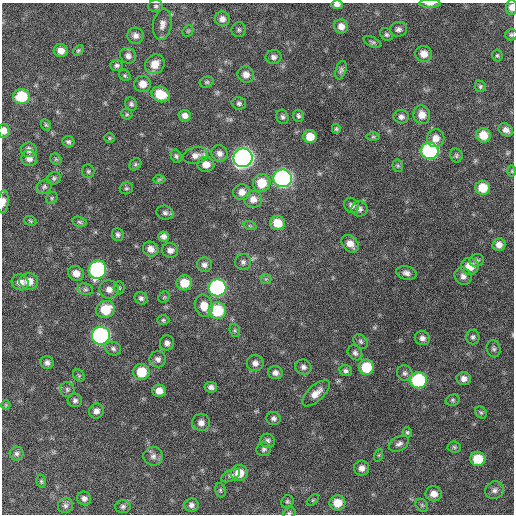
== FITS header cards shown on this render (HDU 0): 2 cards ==
NAXIS1  =                  512 / Axis length
NAXIS2  =                  512 / Axis length

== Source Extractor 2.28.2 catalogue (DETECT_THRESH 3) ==
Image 512 x 512 px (HDU 0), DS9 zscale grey, 1 PNG px = 1 image px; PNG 516 x 516 px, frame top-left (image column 1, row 512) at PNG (2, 3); each listed source drawn as its Kron ellipse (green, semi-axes under 4 px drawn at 4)
Background 538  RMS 16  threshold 48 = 3 sigma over >= 5 px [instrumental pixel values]
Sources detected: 165; all 165 listed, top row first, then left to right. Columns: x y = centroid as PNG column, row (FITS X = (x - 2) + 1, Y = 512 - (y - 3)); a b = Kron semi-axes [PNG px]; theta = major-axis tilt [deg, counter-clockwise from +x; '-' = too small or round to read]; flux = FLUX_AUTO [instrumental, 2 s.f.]
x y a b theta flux
430 4 11 3 0 4400
337 5 6 4 -2 4500
156 6 7 6 - 2300
511 7 7 5 89 6800
222 19 7 7 - 5900
162 24 16 9 82 7700
341 26 7 7 - 7400
398 29 8 7 - 3900
239 30 7 7 - 2400
188 31 6 5 - 1600
386 34 7 5 -43 2200
511 35 6 5 - 2100
136 36 8 7 - 5200
372 42 9 4 -24 2200
78 50 6 4 49 1500
61 51 7 6 - 7700
424 54 8 8 - 11000
128 56 8 7 - 4500
497 56 6 5 - 1700
274 57 8 7 - 4000
155 64 10 9 - 15000
117 65 6 5 - 2700
341 70 10 5 73 2700
246 74 8 8 - 6900
125 75 6 5 - 1700
207 82 7 5 15 1900
143 84 8 8 - 10000
480 86 6 5 - 1900
161 94 9 7 -25 26000
21 96 8 7 - 41000
239 103 7 6 - 2500
131 104 7 5 -64 2400
127 114 6 5 - 1600
422 115 9 8 - 10000
185 116 6 5 - 4900
298 116 6 5 - 2500
282 117 7 6 - 2800
401 117 7 6 - 3900
46 125 6 4 -61 1600
336 129 5 4 - 1500
506 130 8 6 -34 5700
4 131 7 5 -88 7000
483 135 7 7 - 16000
310 137 7 6 - 14000
373 137 7 4 1 1700
110 138 5 5 - 1600
436 138 9 8 - 9400
68 142 6 5 - 2300
29 150 8 7 - 5000
430 151 9 8 - 160000
219 153 8 8 - 5500
195 155 12 8 13 6600
456 155 7 6 - 2100
176 156 7 5 -63 2300
29 158 8 7 - 6700
243 158 9 9 - 600000
56 159 6 5 - 1600
135 164 6 5 - 2000
206 164 8 7 - 9700
398 166 6 5 - 1500
88 171 7 6 - 2200
512 171 6 4 90 1200
54 178 7 6 - 2100
283 178 9 9 - 340000
159 179 6 4 2 1400
262 183 9 9 - 24000
44 187 8 6 29 2900
126 188 7 6 - 2000
483 188 7 7 - 21000
242 192 8 8 - 8000
52 198 6 5 - 1800
253 199 9 8 - 8200
3 202 11 5 85 4600
352 205 8 7 - 4400
359 209 8 7 - 4300
165 213 8 7 - 3300
30 221 6 4 -23 1600
80 222 7 5 -17 2100
277 223 7 7 - 19000
250 226 7 4 -18 1700
118 235 6 5 - 2700
164 236 5 5 - 4700
350 244 10 7 -47 8700
499 245 6 6 - 6600
151 249 8 7 - 7100
170 250 8 7 - 6000
477 260 7 6 - 2600
243 262 8 8 - 3700
204 265 7 7 - 4300
470 266 9 8 - 15000
97 270 9 8 - 160000
76 273 8 7 - 10000
406 273 10 6 -13 4700
463 276 9 8 - 5100
266 279 5 5 - 1800
29 281 9 8 - 13000
20 282 9 8 - 8300
184 283 8 7 - 20000
119 288 6 5 - 1800
217 288 9 8 - 220000
85 289 8 6 -13 2800
109 289 9 9 - 7100
164 297 6 5 - 1400
141 298 7 6 - 3000
204 306 11 8 -73 14000
105 309 9 8 - 28000
217 311 8 8 - 50000
163 320 6 5 - 1800
235 330 6 5 - 1700
101 336 9 9 - 290000
473 337 7 6 - 2800
422 338 7 7 - 4800
360 341 8 6 -47 2600
167 343 7 7 - 4500
113 349 8 6 -21 3300
494 349 8 7 - 2900
355 353 8 6 -50 3500
158 359 8 8 - 4500
47 363 7 6 - 4000
255 363 8 8 - 5500
303 367 8 7 - 4300
366 367 7 7 - 34000
346 371 6 5 - 3000
141 372 8 8 - 28000
275 373 7 6 - 5000
405 373 8 7 - 3600
79 376 7 5 -56 1800
464 379 7 6 - 5700
418 380 8 8 - 100000
211 387 6 5 - 4000
67 389 7 7 - 2900
159 391 6 6 - 9000
316 393 17 8 43 10000
75 400 7 7 - 3400
453 400 7 5 15 2000
6 405 5 4 - 1200
96 411 7 7 - 5500
481 412 6 5 - 1900
274 418 7 6 - 3300
201 423 9 8 - 6200
407 432 5 4 - 1700
267 441 7 7 - 3500
399 444 11 7 30 4000
454 447 6 5 - 1900
264 449 7 7 - 2900
17 453 7 7 - 2600
379 455 6 4 71 1400
153 456 9 9 - 5200
478 459 7 7 - 26000
362 468 7 7 - 6200
239 473 8 8 - 18000
231 476 10 5 27 3000
41 481 6 4 -75 1600
220 490 7 5 -74 1800
494 490 10 8 31 4800
434 494 8 7 - 8200
84 498 7 6 - 4200
313 500 7 4 45 1500
287 502 6 6 - 2100
337 503 8 7 - 17000
65 505 8 7 - 3400
191 505 7 6 - 3700
422 505 7 5 -46 2100
123 506 8 6 3 3100
289 513 6 5 - 1700
At the frame edge (FLAGS 8, measured only in part): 7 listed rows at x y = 430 4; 337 5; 511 7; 511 35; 4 131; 3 202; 289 513